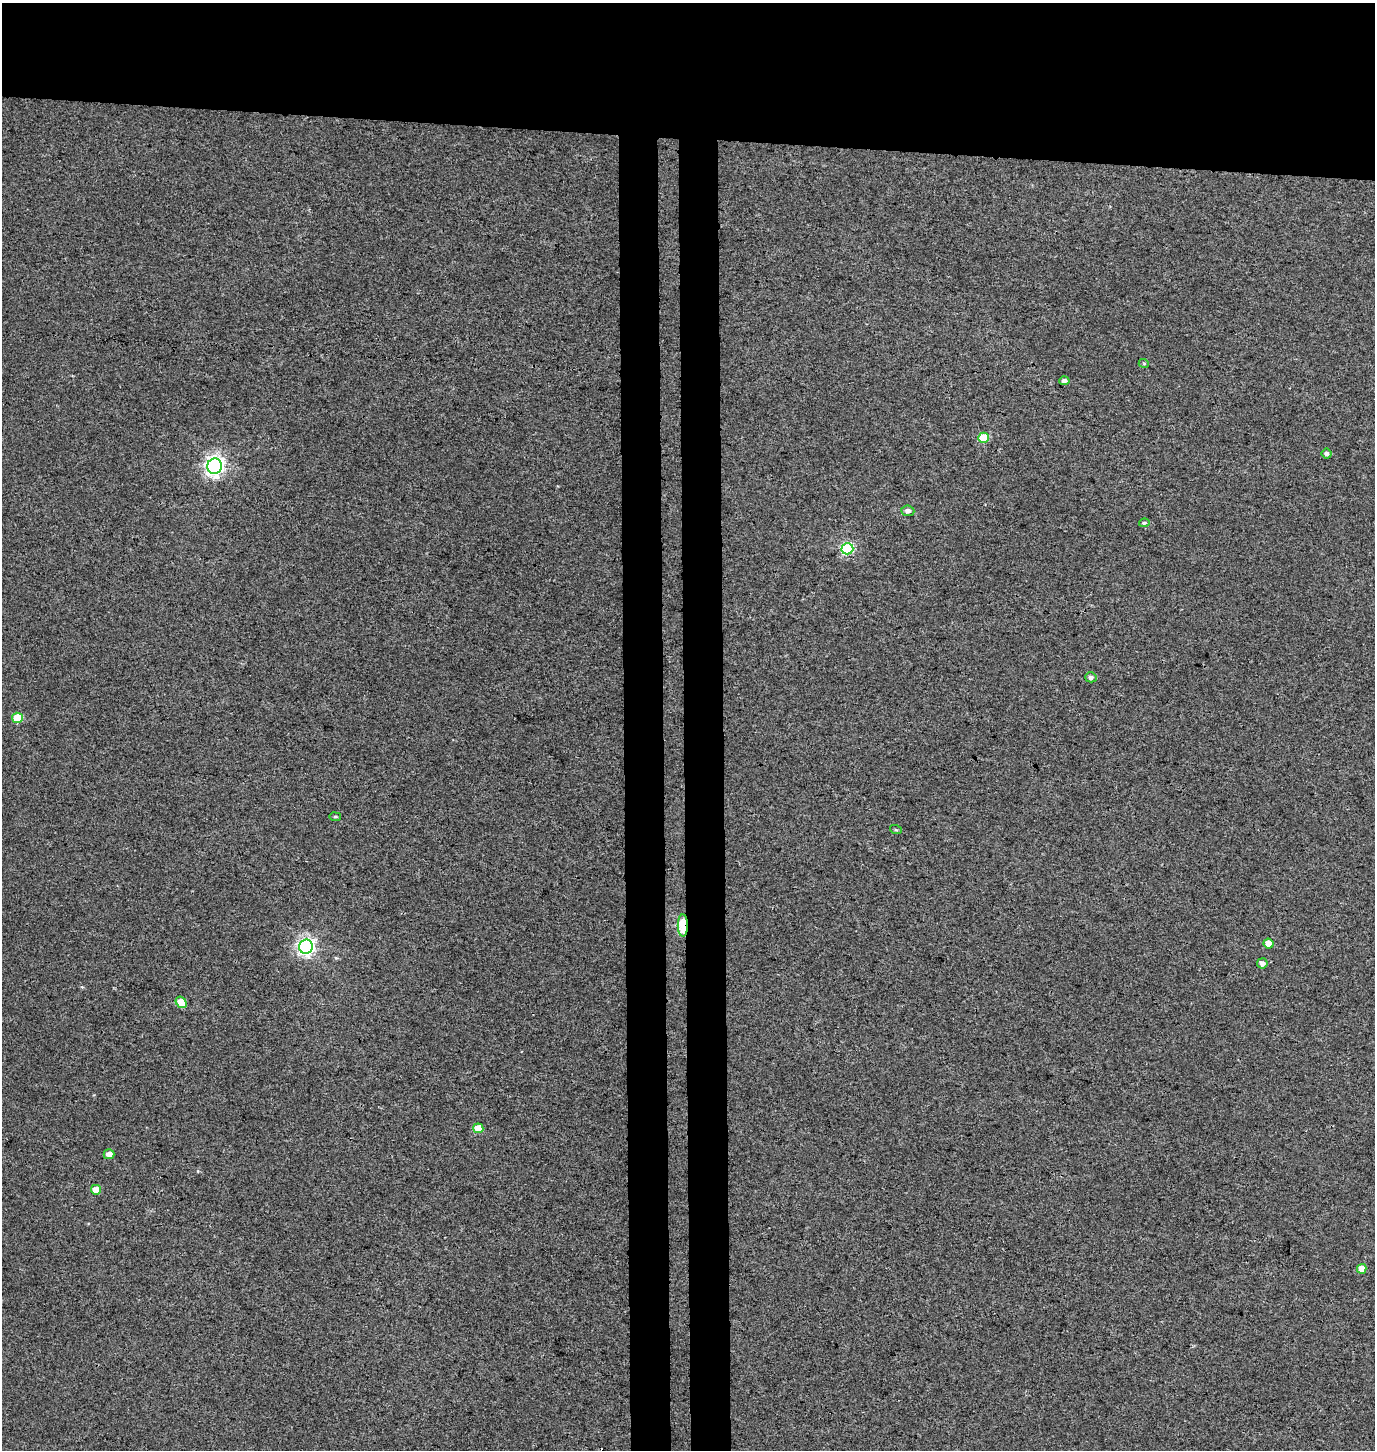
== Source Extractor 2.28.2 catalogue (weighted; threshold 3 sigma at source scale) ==
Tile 2 of 3 x 3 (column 2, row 1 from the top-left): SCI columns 1643-3015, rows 2908-4355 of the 4656 x 4358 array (HDU 1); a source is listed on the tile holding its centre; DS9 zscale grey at full resolution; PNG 1377 x 1452 px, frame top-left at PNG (2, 3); each listed source drawn as its Kron ellipse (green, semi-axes under 4 px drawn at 4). Shown black and unused: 15% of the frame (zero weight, under 3 of 4 exposures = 5% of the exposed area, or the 3 px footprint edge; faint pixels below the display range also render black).
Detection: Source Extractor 2.28.2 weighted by HDU 2 'WHT'; one run over the whole footprint, this tile lists its part. Background 0.00244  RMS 0.004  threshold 0.018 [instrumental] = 3 sigma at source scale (4.5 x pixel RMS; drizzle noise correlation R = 1.50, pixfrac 1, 0.0396/0.0396 arcsec/px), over >= 5 px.
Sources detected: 22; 1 cosmic-ray / hot-pixel residue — neither listed nor drawn; the other 21 listed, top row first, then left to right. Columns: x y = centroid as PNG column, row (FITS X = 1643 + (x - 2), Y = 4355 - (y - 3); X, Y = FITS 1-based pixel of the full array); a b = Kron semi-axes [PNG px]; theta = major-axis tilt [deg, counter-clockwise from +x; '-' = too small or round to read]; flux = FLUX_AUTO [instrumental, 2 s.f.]
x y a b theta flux
1144 364 5 3 - 0.34
1064 381 5 4 - 1.3
984 438 5 5 - 12
1327 453 5 5 - 1.1
214 466 8 7 - 150
908 511 6 5 - 1.6
1144 523 5 4 - 0.58
847 549 6 6 - 35
1091 677 5 5 - 1
17 718 5 5 - 12
335 817 6 3 -8 0.43
896 830 6 3 -18 0.47
683 925 11 5 -89 22
1268 944 5 5 - 4.6
306 947 7 7 - 120
1262 963 5 5 - 1.8
181 1002 6 5 - 6.8
478 1128 5 5 - 5.9
109 1154 5 5 - 2.3
96 1190 5 5 - 4.7
1362 1269 5 4 - 3.6
Overlapping masked pixels (flux is a lower limit): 1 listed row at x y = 683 925